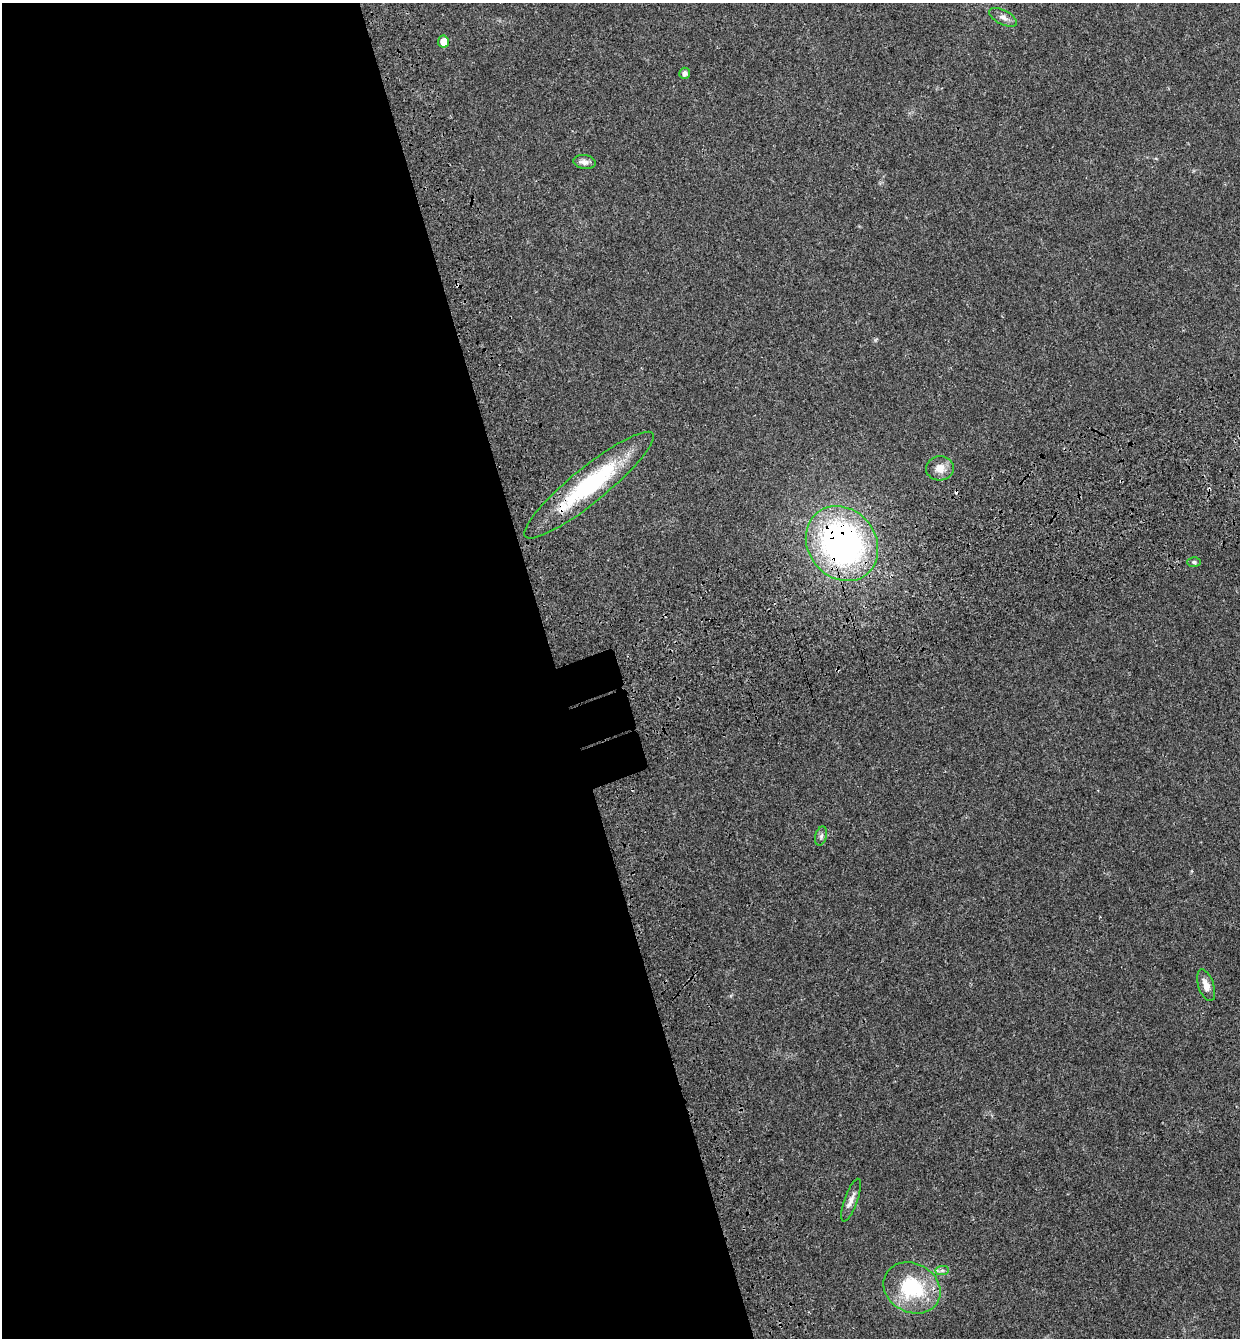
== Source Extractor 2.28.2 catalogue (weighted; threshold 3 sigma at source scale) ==
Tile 9 of 4 x 4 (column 1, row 3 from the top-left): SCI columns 269-1506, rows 1457-2792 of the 5439 x 5585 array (HDU 1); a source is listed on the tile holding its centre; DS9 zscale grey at full resolution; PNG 1242 x 1340 px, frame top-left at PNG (2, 3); each listed source drawn as its Kron ellipse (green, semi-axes under 4 px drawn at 4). Shown black and unused: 45% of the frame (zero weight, under 3 of 4 exposures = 9% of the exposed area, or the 3 px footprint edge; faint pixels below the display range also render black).
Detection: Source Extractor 2.28.2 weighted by HDU 2 'WHT'; one run over the whole footprint, this tile lists its part. Background 0.0211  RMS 0.003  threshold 0.0134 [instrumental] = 3 sigma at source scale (4.5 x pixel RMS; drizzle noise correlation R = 1.50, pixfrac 1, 0.0396/0.0396 arcsec/px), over >= 5 px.
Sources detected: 14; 1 cosmic-ray / hot-pixel residue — neither listed nor drawn; the other 13 listed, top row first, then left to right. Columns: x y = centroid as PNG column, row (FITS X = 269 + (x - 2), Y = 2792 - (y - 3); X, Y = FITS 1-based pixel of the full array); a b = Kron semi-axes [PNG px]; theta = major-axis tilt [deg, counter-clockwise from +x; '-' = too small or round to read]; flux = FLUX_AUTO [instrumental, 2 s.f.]
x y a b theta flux
1003 17 15 7 -27 1.5
443 42 6 5 - 3.4
684 73 5 5 - 1.2
585 162 11 7 -8 1.6
940 468 14 12 4 3.1
589 485 82 17 39 34
842 543 40 34 -51 97
1194 562 7 5 -1 0.54
821 836 10 5 75 0.89
1206 985 16 8 -71 2.4
851 1200 22 6 70 2
942 1270 7 4 1 0.66
912 1288 29 24 -29 20
Overlapping masked pixels (flux is a lower limit): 2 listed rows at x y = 589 485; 842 543
Isophote crosses this tile's border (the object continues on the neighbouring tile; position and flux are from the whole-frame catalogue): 1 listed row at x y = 1003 17